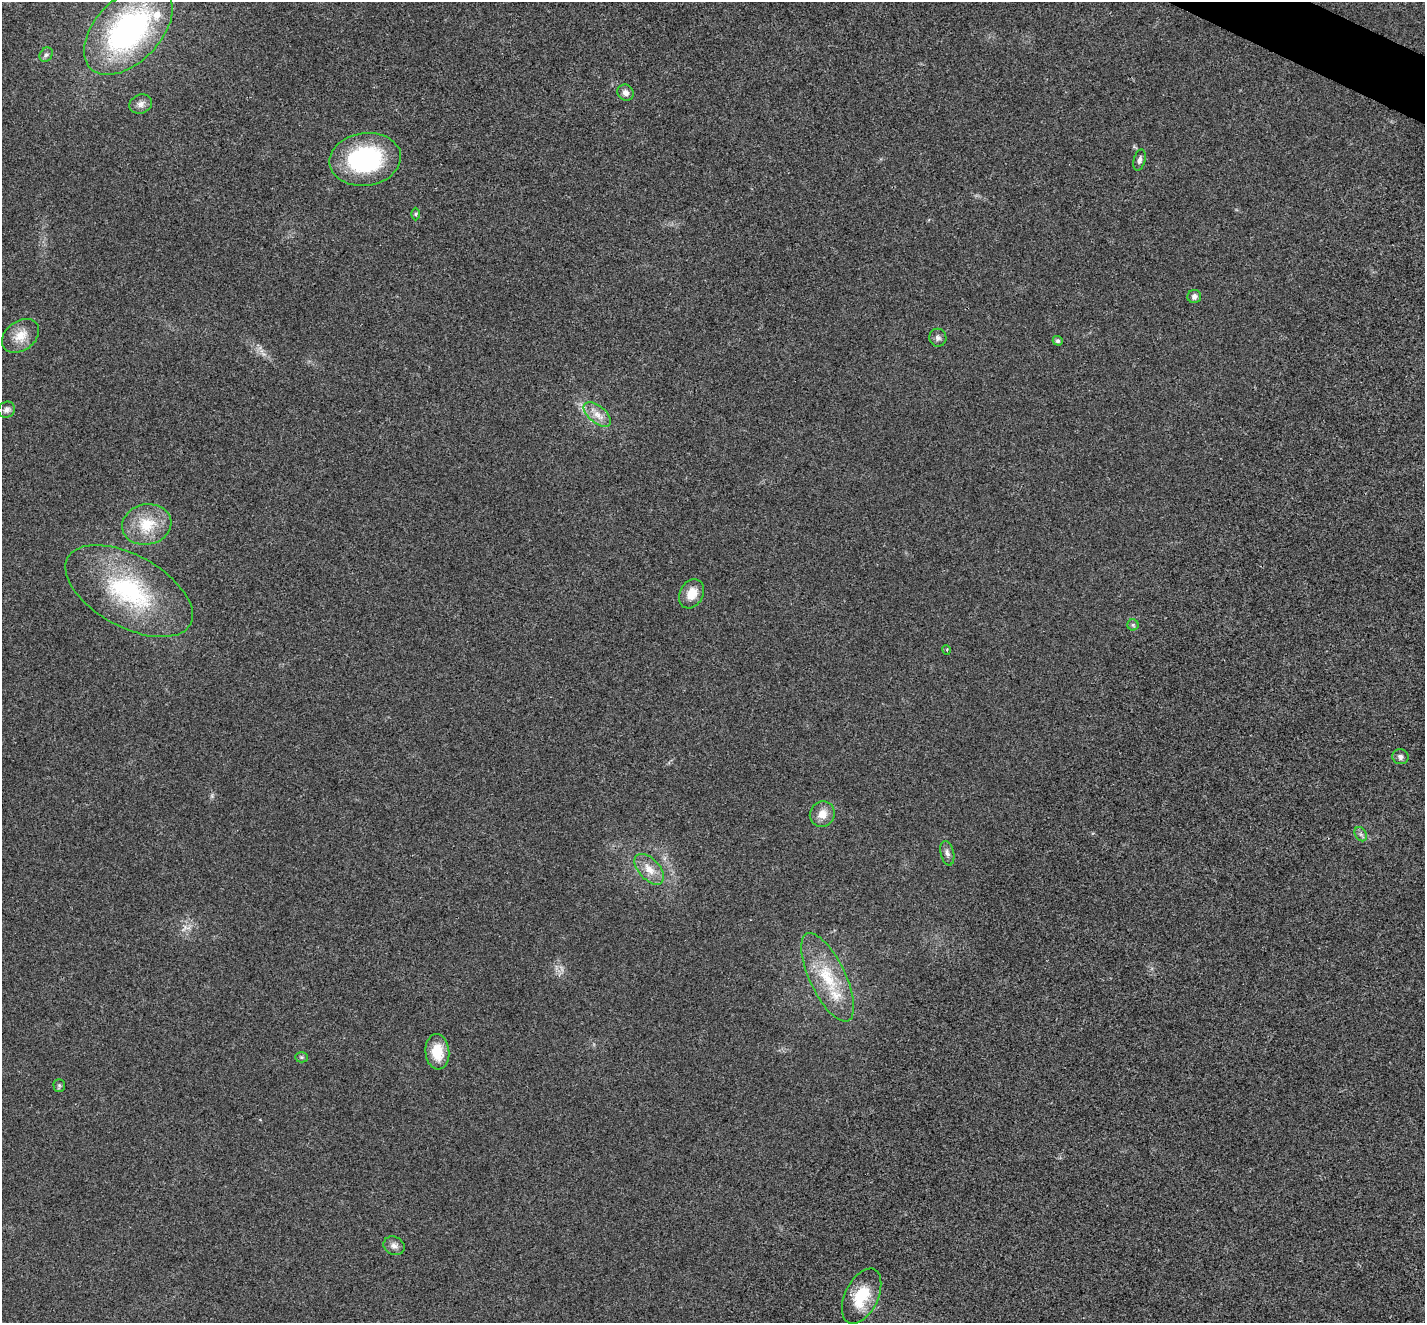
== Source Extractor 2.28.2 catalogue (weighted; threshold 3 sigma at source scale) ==
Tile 10 of 4 x 4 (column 2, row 3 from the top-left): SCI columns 1431-2853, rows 1604-2924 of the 5702 x 5713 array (HDU 1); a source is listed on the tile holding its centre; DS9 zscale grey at full resolution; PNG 1427 x 1325 px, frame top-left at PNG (2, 2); each listed source drawn as its Kron ellipse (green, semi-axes under 4 px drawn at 4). Shown black and unused: <1% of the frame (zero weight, under 3 of 4 exposures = <1% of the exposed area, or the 3 px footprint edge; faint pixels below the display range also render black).
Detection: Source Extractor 2.28.2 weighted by HDU 2 'WHT'; one run over the whole footprint, this tile lists its part. Background 0.0186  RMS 0.0049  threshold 0.0223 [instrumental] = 3 sigma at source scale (4.5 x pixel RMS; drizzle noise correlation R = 1.50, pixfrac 1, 0.05/0.05 arcsec/px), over >= 5 px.
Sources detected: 31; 2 inside a brighter listed object's ellipse — not listed separately; the other 29 listed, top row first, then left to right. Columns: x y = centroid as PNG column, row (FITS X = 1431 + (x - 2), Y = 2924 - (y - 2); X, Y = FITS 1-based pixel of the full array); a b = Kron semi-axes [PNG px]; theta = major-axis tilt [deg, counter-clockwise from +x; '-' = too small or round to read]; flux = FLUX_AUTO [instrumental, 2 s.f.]
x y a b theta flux
128 30 54 32 46 120
46 55 7 6 - 1.4
625 93 8 7 - 2.5
141 104 11 9 19 2.8
365 159 36 26 8 55
1139 160 11 5 75 1.8
416 214 6 4 90 0.66
1194 296 7 6 - 2
20 336 20 14 37 7.9
938 338 9 8 - 1.7
1058 341 5 4 - 1
7 410 9 7 29 2
597 414 16 8 -39 5
147 524 25 20 12 17
129 591 70 36 -29 64
692 594 15 11 62 7.2
1133 625 5 5 - 0.79
947 650 5 3 - 0.47
1400 757 8 7 - 1.8
822 814 13 12 - 5.3
1361 834 8 5 -59 1.3
947 853 12 6 -76 2.1
649 869 18 10 -47 6.5
828 977 48 18 -65 23
437 1052 18 12 -85 12
301 1057 6 5 - 0.75
59 1085 6 5 - 0.83
394 1246 11 9 -26 2.5
862 1296 29 16 64 17